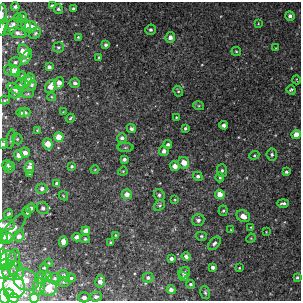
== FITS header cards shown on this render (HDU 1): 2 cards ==
NAXIS1  =                  299
NAXIS2  =                  299

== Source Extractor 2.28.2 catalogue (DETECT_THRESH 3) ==
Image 299 x 299 px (HDU 1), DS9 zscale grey, 1 PNG px = 1 image px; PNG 303 x 303 px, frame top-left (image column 1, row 299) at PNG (2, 2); each listed source drawn as its Kron ellipse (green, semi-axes under 4 px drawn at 4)
Background 0.00349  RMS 0.0035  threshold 0.0105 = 3 sigma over >= 5 px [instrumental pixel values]
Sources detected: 153; all 153 listed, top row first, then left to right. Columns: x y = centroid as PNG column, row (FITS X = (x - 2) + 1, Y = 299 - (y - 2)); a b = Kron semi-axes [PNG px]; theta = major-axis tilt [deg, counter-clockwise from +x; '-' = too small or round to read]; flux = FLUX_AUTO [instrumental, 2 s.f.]
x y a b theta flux
52 6 4 4 - 0.58
15 7 4 3 - 0.62
73 8 3 3 - 0.31
58 9 5 4 - 0.41
2 14 10 3 88 0.45
23 16 4 4 - 0.24
290 16 5 4 - 0.75
18 18 5 4 - 0.68
258 23 4 2 - 0.16
26 25 5 4 - 1.6
11 26 10 5 52 1.9
3 27 9 4 75 0.73
31 27 6 6 - 2.8
150 30 5 5 - 0.51
18 33 9 4 -15 0.83
35 33 6 5 - 0.49
78 37 4 4 - 0.23
170 37 5 5 - 1.3
106 45 4 4 - 0.57
58 47 5 5 - 0.42
276 48 4 3 - 0.18
24 51 7 5 -77 3.4
236 51 5 4 - 0.28
27 57 8 4 62 0.67
99 57 3 3 - 0.28
15 62 6 5 - 0.57
49 67 4 4 - 0.75
11 70 7 5 -3 1.8
15 72 5 4 - 0.72
22 76 4 4 - 0.36
30 78 5 4 - 0.78
297 80 4 3 - 0.18
26 81 5 5 - 1.7
59 83 6 4 77 1.7
75 83 5 4 - 0.68
21 84 5 5 - 0.52
32 85 5 4 - 0.49
51 86 7 5 61 2.1
15 89 8 4 -30 1
291 90 5 4 - 0.48
178 91 5 4 - 0.31
15 93 6 5 - 0.65
28 94 6 3 8 0.28
52 97 4 3 - 0.2
5 100 5 3 - 0.27
199 106 5 3 - 0.27
25 112 5 4 - 0.55
63 112 3 3 - 0.16
21 113 4 4 - 0.36
176 117 3 3 - 0.21
70 118 5 3 - 0.34
224 125 4 4 - 1
185 128 3 3 - 0.37
131 129 4 4 - 0.6
37 130 3 2 - 0.18
296 135 4 4 - 2.8
59 137 5 4 - 3.8
122 138 5 4 - 0.83
11 139 10 4 78 0.38
17 139 6 5 - 0.33
3 144 5 4 - 0.58
48 144 6 4 -74 3.3
168 144 4 4 - 0.59
125 148 8 4 0 0.36
164 151 5 5 - 1.1
25 153 5 4 - 1.1
272 154 6 5 - 0.56
18 155 5 4 - 0.96
254 155 5 4 - 0.25
124 160 4 3 - 0.57
184 163 6 5 - 2.8
7 165 5 4 - 0.59
72 166 3 3 - 0.34
175 166 5 5 - 1.7
10 167 5 5 - 0.61
29 167 6 4 82 2.2
95 170 4 3 - 0.17
222 170 6 5 - 0.52
123 171 5 3 - 0.23
286 172 3 3 - 0.44
29 174 4 3 - 0.48
198 176 5 4 - 0.55
220 177 5 4 - 0.42
57 184 4 3 - 0.57
42 189 5 5 - 0.74
127 194 5 5 - 1.6
220 194 5 4 - 2.4
159 195 6 5 - 0.53
63 196 5 3 - 0.2
175 200 4 3 - 0.2
283 203 6 3 0 0.58
159 205 6 4 40 0.37
31 208 5 4 - 0.63
43 208 6 6 - 0.7
223 211 5 4 - 0.34
27 212 5 2 - 0.38
9 214 4 3 - 0.34
243 216 7 5 -32 1.9
198 220 6 6 - 0.76
6 225 9 5 1 1.7
251 227 4 3 - 0.17
13 229 19 6 49 2
231 230 4 3 - 0.19
86 231 4 4 - 2
266 232 3 2 - 0.16
115 235 3 3 - 0.23
3 236 6 4 -89 0.7
19 236 5 5 - 1.5
201 236 5 4 - 0.37
77 237 4 4 - 0.96
8 238 6 5 - 2.6
251 238 5 4 - 0.22
85 239 5 4 - 0.37
63 241 5 4 - 1.4
111 242 3 3 - 0.28
214 243 8 5 49 0.62
186 256 4 4 - 0.85
3 259 11 3 90 2.2
8 259 9 7 42 1.5
171 259 4 3 - 0.69
14 263 13 6 83 1.3
49 263 4 2 - 0.17
6 264 7 4 0 0.81
213 267 4 4 - 0.78
44 268 4 4 - 0.27
239 268 3 3 - 0.21
16 270 10 7 -65 1.1
4 272 7 5 31 0.53
10 272 8 7 - 1
184 273 6 5 - 0.86
47 276 5 5 - 2
64 276 6 5 - 0.75
183 277 5 4 - 0.4
297 277 4 3 - 0.37
41 278 6 6 - 0.67
55 278 6 5 - 0.55
71 278 4 4 - 0.36
148 278 5 4 - 0.56
26 280 13 10 -22 2.8
100 281 6 5 - 1.5
64 282 7 5 0 0.49
191 284 4 4 - 0.43
14 286 12 10 -63 24
39 287 8 6 88 2.3
49 288 8 7 - 4.5
171 290 4 4 - 1.2
205 292 6 5 - 0.46
9 293 5 4 - 1.7
4 296 7 5 -70 5.6
84 297 5 5 - 0.9
96 297 6 5 - 0.84
13 298 5 4 - 1.5
35 298 5 5 - 6.6
At the frame edge (FLAGS 8, measured only in part): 9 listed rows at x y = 2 14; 3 27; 3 144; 6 225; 3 236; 3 259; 4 272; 4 296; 35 298